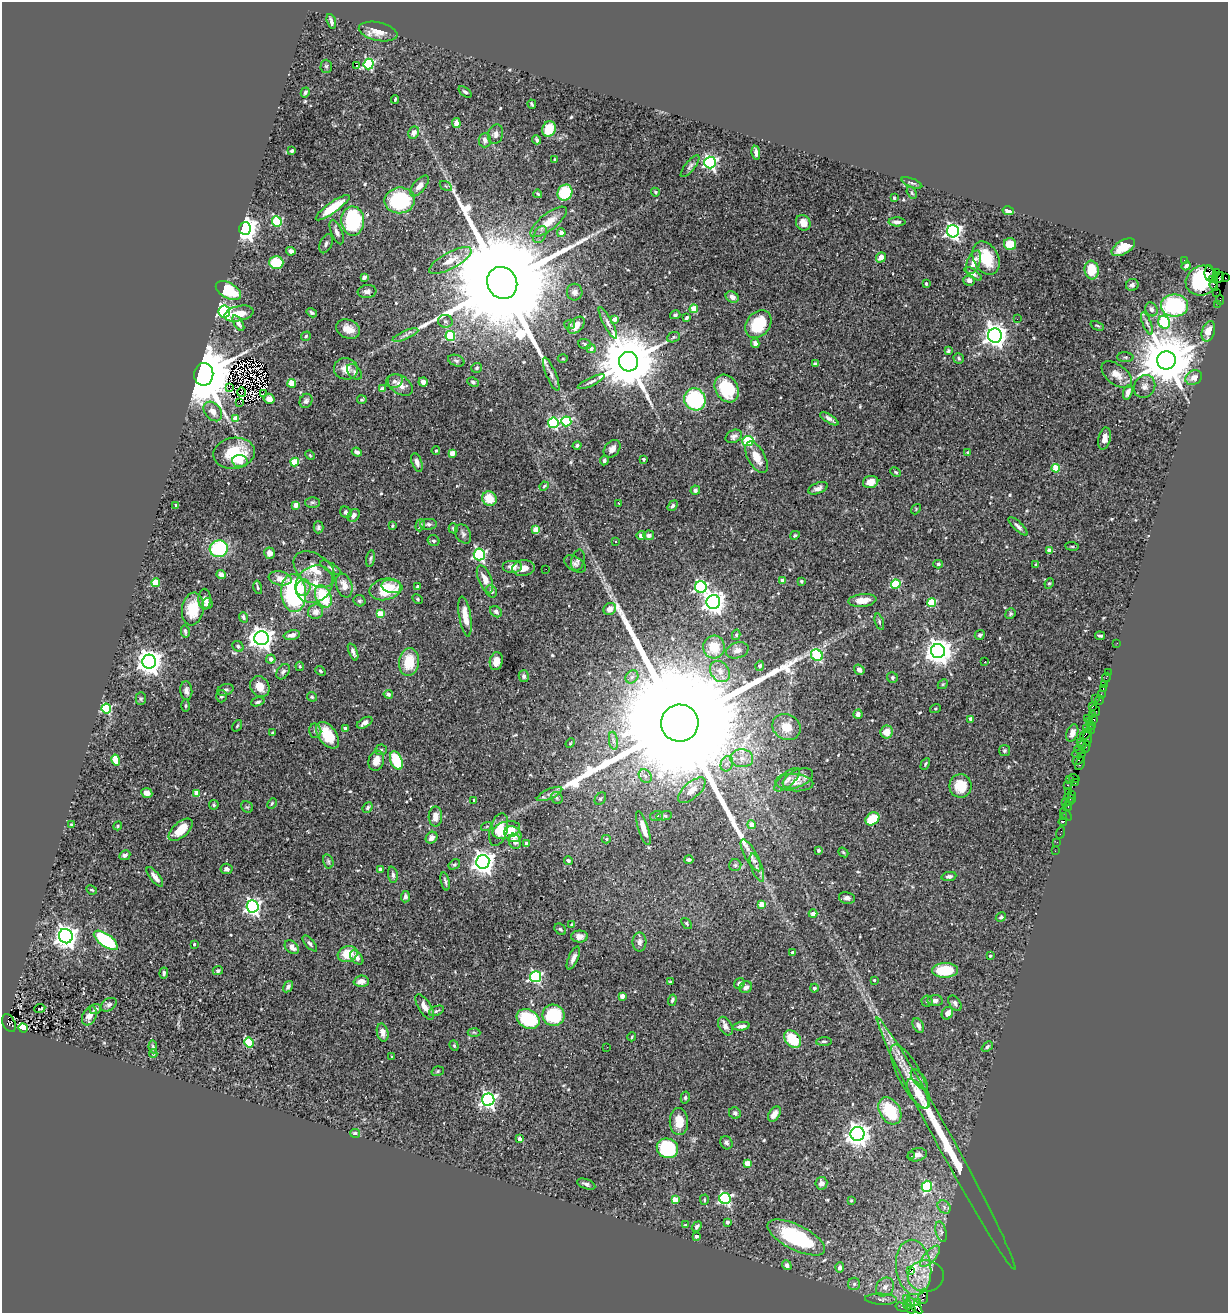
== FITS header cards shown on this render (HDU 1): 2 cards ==
NAXIS1  =                 1226
NAXIS2  =                 1311

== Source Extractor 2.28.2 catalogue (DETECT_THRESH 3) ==
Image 1226 x 1311 px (HDU 1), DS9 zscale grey, 1 PNG px = 1 image px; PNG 1230 x 1315 px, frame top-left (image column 1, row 1311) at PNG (2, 2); each listed source drawn as its Kron ellipse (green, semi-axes under 4 px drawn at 4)
Background 0.474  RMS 0.026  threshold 0.0769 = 3 sigma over >= 5 px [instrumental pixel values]
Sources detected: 573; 6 with non-positive FLUX_AUTO (blend fragments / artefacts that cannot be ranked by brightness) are neither listed nor drawn; of the other 567, the 500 brightest by FLUX_AUTO listed and drawn (67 fainter detections omitted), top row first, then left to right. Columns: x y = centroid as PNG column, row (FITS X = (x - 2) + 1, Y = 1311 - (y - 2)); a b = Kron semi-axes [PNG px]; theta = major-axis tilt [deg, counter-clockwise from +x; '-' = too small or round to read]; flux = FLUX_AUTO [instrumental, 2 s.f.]
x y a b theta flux
331 21 8 3 -73 5.7
378 32 20 9 -12 22
369 64 5 5 - 220
326 66 6 5 - 3.5
357 66 3 2 - 2.7
305 92 5 4 - 3
465 92 7 4 -39 4.2
395 100 4 2 - 2.2
532 104 4 2 - 2.1
456 123 5 4 - 13
549 129 8 6 68 38
414 133 6 5 - 10
495 134 10 7 73 7.5
485 140 7 6 - 7
537 140 4 3 - 3.1
292 151 4 3 - 3.6
756 153 7 4 -83 6.8
555 160 4 3 - 4.8
710 162 6 5 - 420
690 166 13 5 51 5.2
912 183 11 4 -22 3.8
419 186 13 6 49 10
446 186 7 4 -34 2.6
655 192 4 4 - 2.4
565 193 8 7 - 84
912 193 6 4 -60 2.4
538 194 4 3 - 2.7
894 198 4 3 - 2
400 200 15 13 9 140
333 208 20 5 36 47
1008 211 6 4 -12 8.8
353 221 15 11 -88 170
277 222 5 5 - 140
549 222 22 8 38 30
897 222 8 4 0 5.9
803 223 8 7 - 17
245 228 6 6 - 1600
953 231 6 6 - 610
337 232 13 5 -68 7.5
561 233 4 4 - 11
540 235 9 6 61 6.8
326 244 10 6 67 5.4
1010 244 6 6 - 33
1123 247 13 7 31 28
291 251 4 4 - 7.4
881 257 5 4 - 13
986 258 17 12 -63 53
450 260 24 8 29 26
1184 260 3 2 - 3.2
276 262 7 6 - 70
974 262 12 6 68 16
1186 266 5 3 - 4.7
1092 270 9 7 -83 43
1209 273 8 4 -89 570
1216 273 3 2 - 19
973 274 10 4 -35 4.9
364 277 4 4 - 5.6
1225 277 3 2 - 54
1218 278 6 5 - 400
969 280 6 5 - 7.3
1213 280 3 2 - 250
1202 281 16 14 24 95
502 283 16 14 -61 100000
926 284 4 3 - 2.5
1132 285 6 6 - 5.1
1214 285 6 3 -80 100
228 290 14 8 -29 73
367 292 9 6 6 7.4
575 292 8 7 - 7.4
1217 292 2 2 - 21
732 297 7 5 -32 9
1220 300 4 2 - 12
1218 304 2 2 - 8.9
1174 305 13 11 -1 150
694 309 4 4 - 45
1151 309 7 6 - 7.6
224 311 6 6 - 360
312 313 5 4 - 3
239 314 15 7 13 29
675 315 5 4 - 3.7
687 318 4 3 - 3
614 319 4 4 - 15
1017 319 2 2 - 22
445 321 7 6 - 4.4
1164 322 6 5 - 200
238 323 8 4 -58 7.1
608 323 18 4 -62 8.1
1147 323 12 4 -69 6
570 324 5 5 - 2.7
758 324 15 11 49 68
576 325 10 6 46 20
1097 326 7 3 -23 2.1
348 329 12 9 -22 20
1208 331 10 6 73 24
405 335 14 4 23 6.3
306 336 5 4 - 2.3
450 336 5 5 - 110
995 336 7 7 - 1500
673 337 6 5 - 2.7
755 343 5 4 - 10
585 344 6 5 - 3.6
591 349 5 4 - 7.6
948 351 4 3 - 2.5
1125 357 8 5 -2 3.4
563 359 5 3 - 2
959 359 5 5 - 3.4
1166 360 9 9 - 14000
456 361 8 5 -21 3.9
628 362 10 9 - 17000
815 364 4 3 - 4.1
477 368 5 5 - 2.6
346 369 12 10 -16 21
354 372 9 6 -50 4.4
204 374 11 9 81 15000
551 374 18 5 -67 7.7
1117 375 17 10 -38 21
1194 378 9 7 31 12
394 381 8 6 19 6.3
423 382 4 4 - 7.6
473 382 6 4 -26 4
591 382 15 4 26 6.2
292 383 4 4 - 40
400 385 14 9 -33 18
1145 386 12 10 58 12
229 387 2 2 - 70
382 389 4 4 - 12
727 389 15 11 -59 81
242 392 4 3 - 2.1
1128 392 7 4 72 11
263 394 2 2 - 4.7
269 399 6 5 - 9.9
695 399 11 10 - 160
362 400 4 3 - 2.2
306 401 7 6 - 4.5
239 403 4 2 - 3.5
213 411 11 8 -49 13
235 419 4 4 - 29
829 419 10 4 -33 6.1
566 421 5 5 - 120
553 423 5 5 - 200
734 436 8 6 26 5.9
1104 439 11 6 78 14
748 441 5 5 - 130
577 446 4 4 - 3.8
612 449 10 7 49 10
436 451 4 3 - 1.9
357 452 5 4 - 5.7
234 453 21 15 9 74
452 453 4 4 - 25
968 453 4 3 - 2.8
310 455 5 4 - 2.1
756 457 17 8 -61 25
643 459 3 3 - 2.7
604 460 5 4 - 3.9
240 461 8 6 -3 13
295 462 4 4 - 76
417 462 10 5 -71 8.6
1056 468 4 4 - 64
896 472 5 3 - 2.2
871 482 8 6 15 21
544 486 5 3 - 2
818 488 10 5 22 6.9
695 490 5 4 - 4.5
489 499 7 7 - 35
312 502 7 5 1 3.7
618 503 3 3 - 4.3
176 505 3 2 - 2.8
296 505 4 4 - 17
673 506 6 4 55 3.8
916 509 5 4 - 1.9
346 512 6 5 - 4.4
354 515 7 5 53 8.6
428 524 8 5 2 4.1
420 525 6 4 73 2.9
392 526 3 3 - 2.8
1018 526 12 4 -44 6
318 527 6 5 - 3.7
453 528 5 3 - 2.5
536 530 4 4 - 37
463 534 10 7 -60 5.7
641 535 4 4 - 8.3
649 535 5 4 - 7.1
795 535 5 4 - 2.8
434 541 6 5 - 4.1
616 542 3 3 - 3.6
1072 546 6 3 -8 2
219 549 9 8 - 130
1049 551 4 4 - 14
270 553 5 5 - 9.3
479 554 6 5 - 270
371 559 8 3 80 3.1
578 560 10 6 77 4.7
575 564 12 7 -30 7
938 564 5 4 - 2.4
1036 565 4 3 - 3.7
512 567 10 6 0 10
331 568 12 4 -31 4.6
523 568 11 8 7 15
314 569 23 15 -35 37
546 569 2 2 - 2.2
221 575 5 4 - 7
280 578 11 7 -11 17
485 579 15 6 -68 16
782 580 4 4 - 10
801 581 3 3 - 2.4
156 583 4 4 - 76
1049 583 5 4 - 2.4
314 584 20 17 44 42
896 584 5 4 - 110
344 586 12 7 -71 18
392 586 10 6 -10 10
258 587 7 3 -78 2.4
418 587 4 3 - 4
701 587 6 6 - 320
303 588 8 7 - 18
385 589 16 10 12 68
491 591 6 5 - 4.5
293 593 19 12 -85 240
323 596 12 7 -66 91
205 599 10 6 -88 8.8
418 599 5 4 - 2.1
862 600 14 6 6 23
360 601 6 5 - 3.2
713 602 7 7 - 1200
932 603 4 4 - 78
208 604 5 5 - 3.8
193 609 16 10 81 40
610 609 6 5 - 11
316 612 8 7 - 12
496 612 6 5 - 4.2
380 614 4 4 - 39
1010 614 5 5 - 2.8
465 616 20 6 -81 26
243 617 5 4 - 3.6
879 622 8 4 -73 3.3
185 632 6 2 -77 3.2
292 635 8 4 12 7
736 635 5 4 - 2.8
980 635 5 5 - 4.2
1100 636 5 3 - 3.2
262 638 7 7 - 1400
1117 643 2 2 - 4.2
238 646 6 5 - 3.5
714 647 11 10 - 40
737 650 11 8 17 11
938 651 7 7 - 2200
353 652 9 4 -68 5.3
817 655 6 5 - 170
271 659 4 4 - 6.5
496 661 9 6 80 13
149 662 7 7 - 1900
409 662 14 10 83 52
985 662 3 3 - 3.3
300 666 5 4 - 2.3
760 666 5 4 - 4.5
859 670 5 5 - 8.5
320 671 5 4 - 2.7
720 671 11 9 -52 14
283 672 8 5 57 5.2
1108 673 3 2 - 37
524 676 6 5 - 6.1
632 677 7 5 46 5
892 677 6 5 - 3
1106 678 5 2 - 29
943 684 5 4 - 2.3
1104 684 2 2 - 24
260 687 11 9 -59 23
1103 689 3 2 - 13
225 690 8 5 18 5.5
186 691 9 6 -84 6.7
388 694 4 4 - 7.4
1101 694 4 3 - 13
221 696 6 5 - 4.5
312 697 5 4 - 2.8
1095 698 2 2 - 20
141 699 6 5 - 2.9
1100 700 4 3 - 23
258 702 7 4 17 3.8
185 706 6 3 89 2.2
1093 706 3 2 - 35
935 708 5 3 - 1.9
106 709 5 5 - 150
1095 710 5 2 - 27
858 714 5 4 - 5.9
1093 714 3 2 - 4.4
1087 718 2 2 - 11
971 719 4 3 - 12
1094 719 3 3 - 9.2
1089 721 3 2 - 28
365 723 8 4 30 6.7
680 723 19 18 - 190000
1092 725 3 3 - 34
237 726 6 3 55 2.1
786 727 14 12 -31 26
345 728 4 4 - 3
1087 728 3 3 - 65
1091 729 4 3 - 43
315 731 7 6 - 4.5
887 732 6 6 - 20
272 733 3 3 - 2.8
1072 733 9 5 69 11
1086 734 7 3 45 91
327 735 15 9 -53 47
1088 738 8 3 84 76
613 741 9 4 -81 5.2
1080 742 2 2 - 20
570 743 5 4 - 2
1082 745 4 3 - 18
1086 747 6 2 63 64
1079 749 5 3 - 130
381 750 6 5 - 3.2
1004 750 5 5 - 3.4
1079 754 7 4 5 46
742 758 11 9 -5 15
116 760 5 4 - 37
1078 760 5 3 - 64
376 761 10 7 73 15
396 761 9 5 -67 88
1080 763 7 3 64 85
727 764 8 6 70 6.7
925 764 6 4 61 2.5
645 776 7 6 - 5.6
798 778 16 8 24 14
1074 778 5 3 - 33
1069 779 4 2 - 40
787 780 16 6 41 9.7
794 783 19 8 -3 15
1075 783 4 2 - 44
1067 785 3 2 - 70
960 786 12 11 - 41
692 790 17 8 41 17
1069 792 3 2 - 5.9
147 793 5 5 - 12
197 793 4 4 - 23
550 794 14 5 24 8
1071 795 3 2 - 31
557 798 6 5 - 3.3
1070 798 6 3 -25 34
600 799 7 5 51 3.2
474 800 3 3 - 3.2
1065 802 2 2 - 79
1069 802 2 2 - 16
272 803 5 3 - 2.1
214 805 5 4 - 2.6
247 807 6 5 - 2.8
368 807 5 4 - 3.2
1068 807 5 3 - 78
1066 814 7 3 -49 8.9
656 816 6 5 - 3.1
664 816 8 4 9 3.4
1063 816 2 2 - 9.1
435 817 10 7 89 15
872 819 7 6 - 57
1063 822 4 3 - 23
71 825 3 3 - 2.6
752 825 4 4 - 25
118 826 4 4 - 2.1
487 826 6 4 19 2.4
643 828 18 5 -72 23
181 830 14 7 41 33
499 830 17 9 74 27
506 830 14 8 15 34
1060 833 6 2 71 7.5
513 834 9 7 -37 26
432 838 6 5 - 9.6
606 839 4 4 - 3.1
515 841 8 6 -69 12
1057 842 2 2 - 4.5
527 843 4 3 - 10
818 850 4 3 - 5.3
1055 851 2 2 - 6.1
843 852 5 3 - 2.4
125 855 6 4 26 5.1
751 855 18 6 -61 11
689 860 4 3 - 3.5
328 861 7 5 -75 3.3
568 861 4 4 - 4.5
483 862 7 6 - 1500
454 864 6 4 32 2.8
735 865 6 6 - 4
757 868 15 5 -70 9.8
226 869 6 5 - 5.2
380 869 4 4 - 12
393 875 8 5 -83 4.9
949 876 7 4 10 4.2
155 877 12 4 -52 10
445 881 9 3 -77 4
92 890 6 3 -26 2
405 897 6 4 85 4.8
847 898 8 6 -12 5.8
761 905 4 4 - 27
253 906 6 6 - 550
813 914 4 4 - 12
1001 917 5 4 - 3.1
687 923 6 3 -51 2.3
572 925 4 3 - 5.8
560 929 6 5 - 3
66 936 7 6 - 1400
580 936 8 6 1 9.7
106 940 14 6 -36 150
639 942 9 7 90 7.6
310 943 10 4 -49 4.7
194 944 4 3 - 2
292 947 8 5 -42 12
792 953 3 3 - 3.8
348 954 10 8 19 34
990 956 4 4 - 2
357 957 8 5 -47 9.6
573 958 12 5 67 8.7
945 970 13 7 1 62
218 971 5 4 - 3.9
164 973 5 3 - 3.3
536 977 5 5 - 270
874 980 3 3 - 2.4
361 981 7 5 4 13
670 982 4 2 - 2.3
739 983 6 5 - 5.5
288 987 6 4 58 4.9
746 987 6 5 - 6.6
814 988 4 4 - 5.2
622 996 4 4 - 14
672 1000 6 4 73 3
935 1000 7 5 3 6.2
927 1001 5 5 - 2.7
955 1003 8 5 -54 5
109 1005 8 6 34 4.8
425 1007 14 6 -58 14
40 1008 5 3 - 28
95 1009 6 5 - 5.5
436 1011 8 4 23 3.1
947 1013 6 5 - 8.9
553 1015 11 10 - 98
89 1016 10 6 65 13
528 1019 12 9 -29 110
9 1023 9 6 -60 260
725 1026 10 6 -60 7.4
741 1026 8 4 9 8.3
918 1026 8 5 -63 7.6
23 1028 5 4 - 190
383 1032 9 5 -77 9
474 1032 6 4 -3 2.3
632 1037 4 3 - 1.9
793 1039 10 7 -47 52
824 1041 8 3 4 2.6
249 1043 5 4 - 110
454 1046 5 4 - 2.5
153 1047 6 4 -81 3.8
607 1047 2 2 - 2.1
987 1047 6 4 40 3.2
153 1053 4 4 - 4.7
392 1056 3 3 - 1.9
438 1071 6 5 - 2.7
910 1077 36 11 -62 35
919 1079 12 5 -53 5.3
918 1094 17 7 -57 24
685 1098 6 4 77 2.8
488 1100 6 6 - 570
890 1111 15 10 -59 86
735 1113 6 5 - 5.9
774 1114 8 5 57 13
679 1122 13 9 -88 27
355 1133 5 4 - 4.2
858 1134 7 7 - 1400
520 1139 4 3 - 15
726 1143 7 6 - 4.2
946 1143 144 8 -61 140
667 1148 11 9 -24 100
917 1155 10 6 14 11
911 1156 2 2 - 5.1
747 1163 4 4 - 36
821 1183 6 6 - 7.6
586 1184 9 4 -19 5.3
927 1186 6 5 - 130
725 1199 5 5 - 300
675 1200 4 4 - 39
704 1200 5 3 - 2.4
851 1200 4 3 - 2.2
944 1207 7 6 - 5
727 1222 3 3 - 6
686 1225 3 3 - 4
697 1227 6 4 50 4.2
941 1232 10 5 -74 5.2
696 1236 4 3 - 6.7
796 1238 31 12 -27 170
930 1256 13 5 48 12
787 1265 5 4 - 5.6
914 1267 28 17 -82 69
840 1268 5 4 - 6.7
910 1270 3 2 - 12
926 1276 18 16 1 27
854 1284 6 6 - 3.9
885 1287 10 8 50 11
923 1296 8 5 84 71
906 1298 2 2 - 14
881 1299 16 5 -2 7
918 1303 3 3 - 120
908 1305 4 3 - 39
914 1306 10 4 -48 490
902 1307 6 3 -16 23
911 1309 4 3 - 89
At the frame edge (FLAGS 8, measured only in part): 1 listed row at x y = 1225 277
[67 fainter detections neither listed nor drawn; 6 non-positive-flux detections neither listed nor drawn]